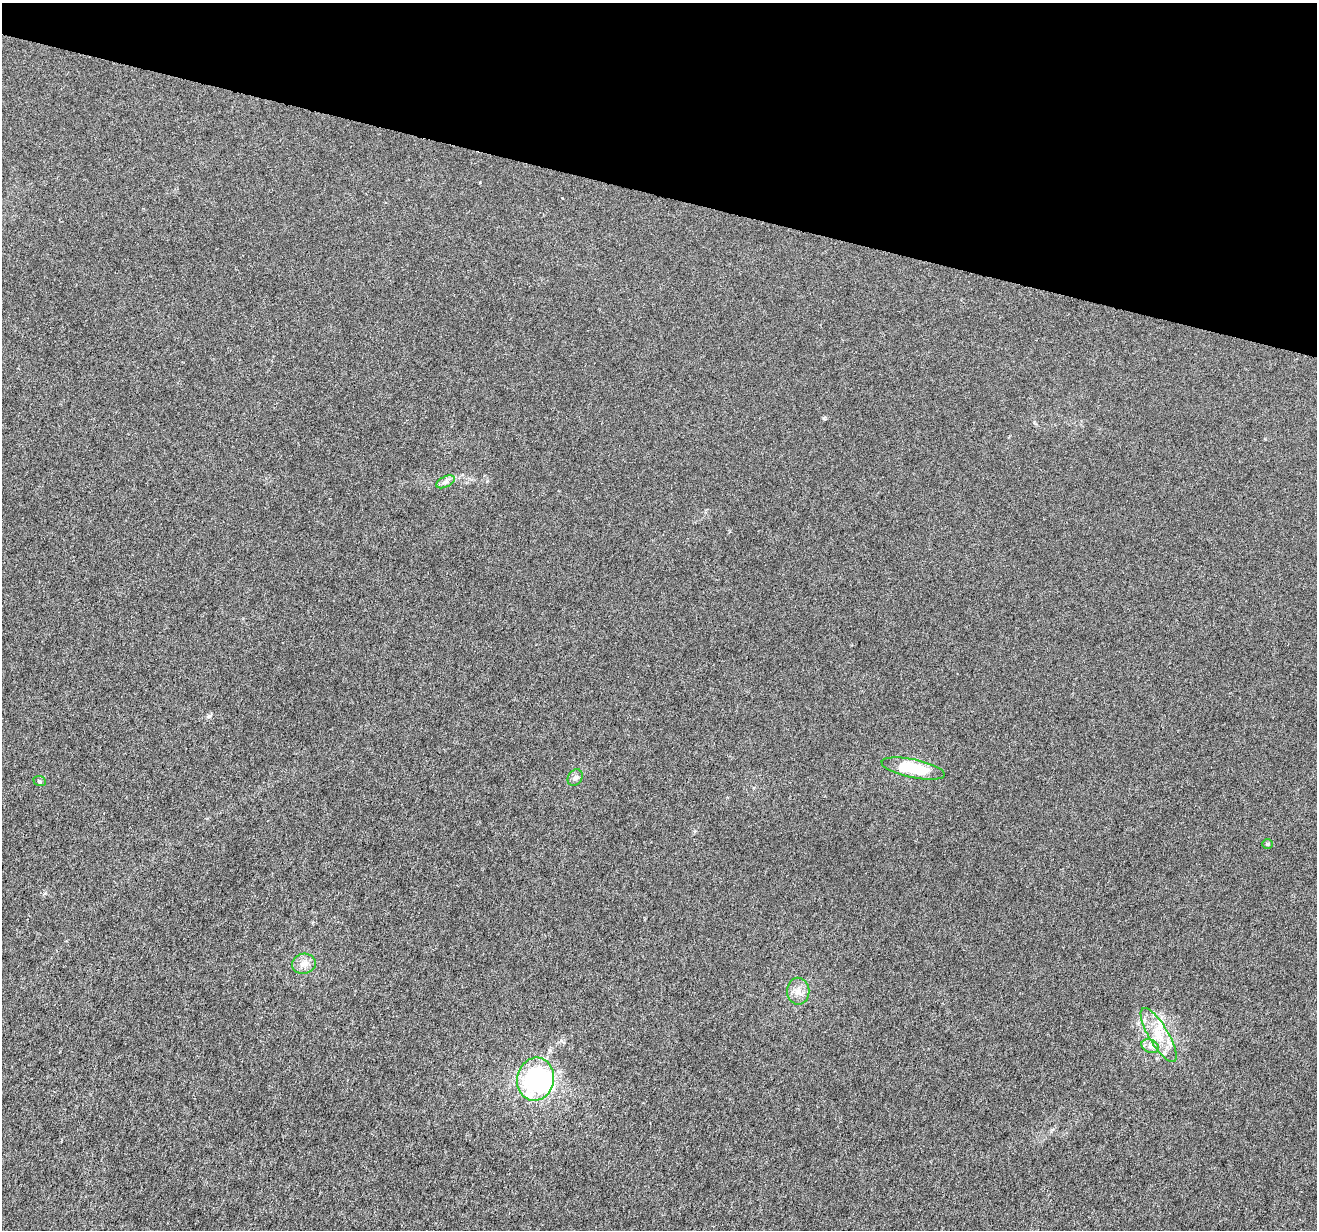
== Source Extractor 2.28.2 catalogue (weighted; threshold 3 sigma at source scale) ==
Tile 2 of 4 x 4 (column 2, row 1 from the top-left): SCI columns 1326-2640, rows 3969-5196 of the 5271 x 5418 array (HDU 1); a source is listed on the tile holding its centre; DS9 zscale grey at full resolution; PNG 1319 x 1232 px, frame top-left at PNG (2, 3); each listed source drawn as its Kron ellipse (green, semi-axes under 4 px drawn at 4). Shown black and unused: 16% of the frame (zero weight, under 4 of 8 exposures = <1% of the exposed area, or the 3 px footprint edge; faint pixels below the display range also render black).
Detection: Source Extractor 2.28.2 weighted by HDU 2 'WHT'; one run over the whole footprint, this tile lists its part. Background -1.52e-05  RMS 7.5e-04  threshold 0.00307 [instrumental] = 3 sigma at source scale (4.09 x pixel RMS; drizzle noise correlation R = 1.36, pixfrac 0.8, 0.0396/0.0396 arcsec/px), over >= 5 px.
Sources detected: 13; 1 inside a brighter object's white glare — neither listed nor drawn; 2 inside a brighter listed object's ellipse — not listed separately; the other 10 listed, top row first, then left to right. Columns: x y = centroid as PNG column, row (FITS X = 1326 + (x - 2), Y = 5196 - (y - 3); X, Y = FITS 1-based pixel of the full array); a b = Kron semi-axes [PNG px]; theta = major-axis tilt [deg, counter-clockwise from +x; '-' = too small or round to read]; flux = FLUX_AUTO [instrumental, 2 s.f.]
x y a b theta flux
445 482 10 5 26 0.23
913 769 32 9 -12 3
575 778 9 7 57 0.2
40 781 6 5 - 0.1
1268 844 5 4 - 0.085
304 964 12 10 13 0.49
798 991 13 11 -89 0.61
1159 1035 31 9 -59 1.5
1150 1046 9 6 -21 0.29
535 1079 22 18 78 11
Unlisted compact peaks at least as high as the median listed source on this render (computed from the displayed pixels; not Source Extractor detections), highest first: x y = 209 716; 824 418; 487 481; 480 182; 562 198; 45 893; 1051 1131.